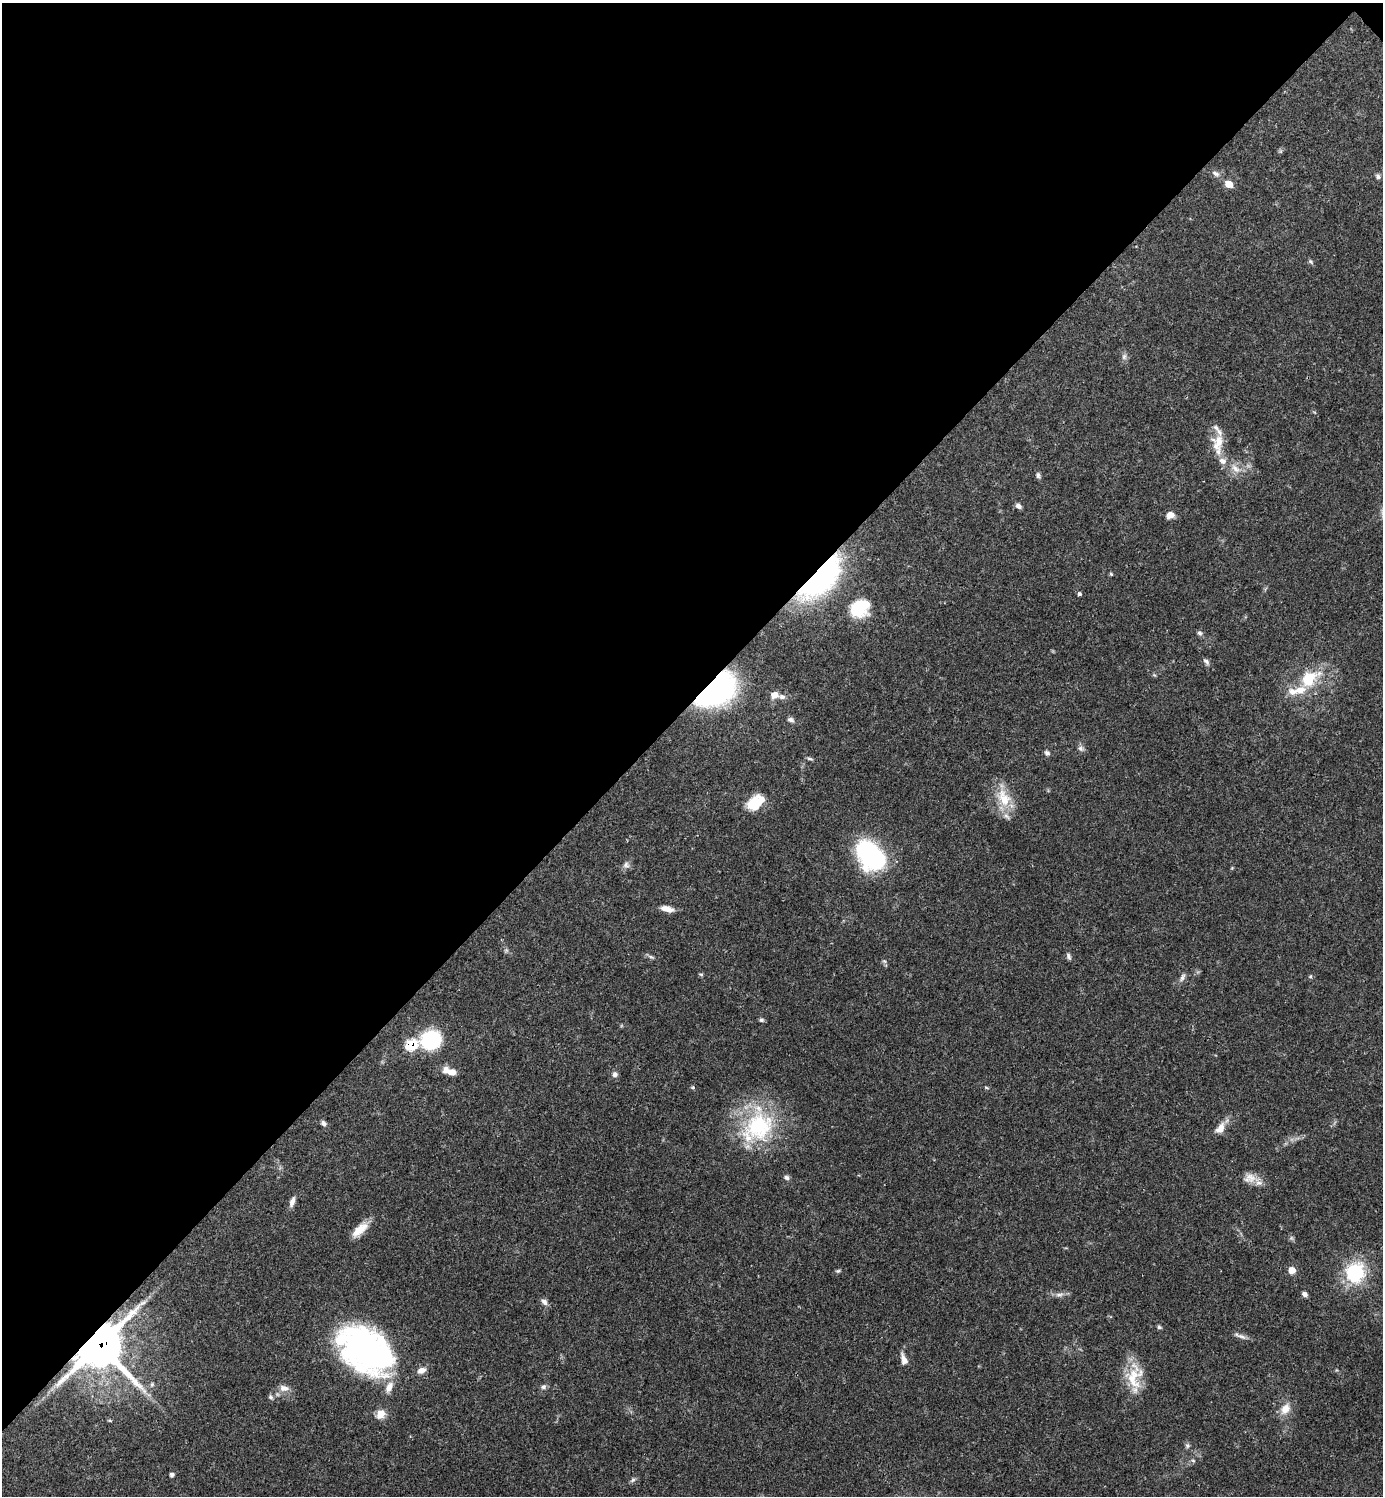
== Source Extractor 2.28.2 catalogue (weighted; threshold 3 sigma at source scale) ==
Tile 2 of 4 x 4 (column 2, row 1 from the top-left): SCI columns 1682-3062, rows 4486-5979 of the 5982 x 5983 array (HDU 1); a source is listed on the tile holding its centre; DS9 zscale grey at full resolution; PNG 1385 x 1498 px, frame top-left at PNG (2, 3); no overlay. Shown black and unused: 47% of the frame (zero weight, under 3 of 4 exposures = <1% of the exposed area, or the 3 px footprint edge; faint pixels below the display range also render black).
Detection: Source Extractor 2.28.2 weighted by HDU 2 'WHT'; one run over the whole footprint, this tile lists its part. Background 0.0384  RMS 0.0027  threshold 0.0119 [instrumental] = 3 sigma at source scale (4.5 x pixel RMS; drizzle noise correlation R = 1.50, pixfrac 1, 0.05/0.05 arcsec/px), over >= 5 px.
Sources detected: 81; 9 inside a brighter listed object's ellipse — not listed separately; the other 72 listed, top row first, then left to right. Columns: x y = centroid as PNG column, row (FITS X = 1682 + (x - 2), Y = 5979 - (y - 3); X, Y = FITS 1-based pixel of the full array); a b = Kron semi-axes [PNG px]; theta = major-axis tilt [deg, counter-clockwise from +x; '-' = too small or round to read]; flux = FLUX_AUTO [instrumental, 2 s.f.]
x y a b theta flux
1216 173 12 6 -24 1.1
1378 176 7 6 - 0.67
1229 184 7 7 - 2.9
1310 261 8 4 -46 0.47
1124 357 9 6 74 0.84
1218 444 31 15 88 5.9
1235 468 17 8 -47 2.4
1038 475 8 5 -89 0.64
1018 506 7 5 -30 0.96
1170 515 10 8 20 1.8
1111 574 4 4 - 0.34
821 578 53 23 47 54
1079 594 4 3 - 1.7
860 608 24 19 36 10
1199 633 6 6 - 0.66
1206 661 10 6 -49 0.77
1309 679 30 19 40 11
715 690 32 19 36 92
774 695 9 8 - 1.8
790 720 8 6 -15 0.77
1081 748 8 7 - 0.85
1047 753 7 6 - 0.73
810 759 9 4 -11 0.48
1004 798 27 17 -64 7.3
752 804 21 9 62 4.3
871 855 28 19 -49 43
626 865 9 8 - 1.1
667 909 15 7 -13 2.2
506 950 6 5 - 0.51
1069 956 10 5 -68 0.71
651 957 9 4 -29 0.58
884 961 6 4 -42 0.45
701 974 7 3 -9 0.34
1310 976 6 4 -18 0.32
1182 977 11 6 67 0.98
761 1020 6 6 - 0.53
431 1040 19 17 19 19
411 1045 8 7 - 12
450 1071 17 7 -20 3
615 1074 7 7 - 0.91
693 1087 5 4 - 0.38
986 1087 7 3 -19 0.31
323 1123 8 6 -56 0.77
758 1126 48 36 57 28
1220 1128 14 9 53 2.6
786 1177 7 6 - 0.71
1250 1178 17 12 8 2.6
292 1202 15 6 71 1.4
360 1230 23 9 42 3.9
1292 1270 6 6 - 3.1
838 1271 7 5 20 0.43
1355 1273 10 9 - 37
1305 1294 7 5 -47 0.92
1059 1295 13 5 4 1.2
544 1302 10 7 -50 1.1
1159 1327 6 5 - 0.51
1241 1336 15 5 -20 1.2
99 1345 17 15 49 780
366 1350 53 34 -37 94
904 1359 15 7 -70 1.8
421 1370 12 8 21 1.7
1134 1376 37 20 83 8.4
152 1385 7 5 83 0.53
543 1387 7 7 - 0.75
284 1388 14 8 -7 1.9
270 1397 7 5 -41 0.54
1285 1409 17 11 56 3.1
380 1414 7 6 - 6.1
1187 1446 7 5 -69 0.6
1193 1461 6 4 -2 0.4
172 1475 5 5 - 0.63
633 1480 8 5 29 0.62
Overlapping masked pixels (flux is a lower limit): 4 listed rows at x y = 821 578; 715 690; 411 1045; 99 1345